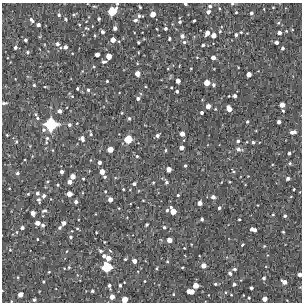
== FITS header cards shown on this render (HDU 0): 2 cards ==
NAXIS1  =                  300 / Width of image
NAXIS2  =                  300 / Height of image

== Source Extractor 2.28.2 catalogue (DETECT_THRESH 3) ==
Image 300 x 300 px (HDU 0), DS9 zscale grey, 1 PNG px = 1 image px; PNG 304 x 304 px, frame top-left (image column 1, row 300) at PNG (2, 3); no overlay
Background 4580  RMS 320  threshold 965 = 3 sigma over >= 5 px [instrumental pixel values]
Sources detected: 210; all 210 listed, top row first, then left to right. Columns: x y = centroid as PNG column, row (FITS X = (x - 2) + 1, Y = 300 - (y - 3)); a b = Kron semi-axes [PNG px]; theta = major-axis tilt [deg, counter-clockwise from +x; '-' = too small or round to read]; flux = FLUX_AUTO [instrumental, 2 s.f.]
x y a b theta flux
117 4 3 3 - 22000
185 4 4 3 - 34000
232 4 4 3 - 24000
94 6 5 3 - 22000
210 6 5 4 - 46000
140 7 3 2 - 25000
273 7 3 2 - 17000
219 8 4 3 - 21000
112 11 8 6 40 440000
208 12 5 5 - 68000
236 12 3 2 - 21000
251 13 4 4 - 41000
153 14 5 5 - 150000
59 15 4 4 - 37000
73 15 6 4 7 29000
139 16 7 4 -12 53000
65 19 5 3 - 30000
99 19 3 3 - 37000
32 20 6 4 -51 62000
135 20 6 4 7 53000
194 21 3 2 - 24000
180 22 3 3 - 35000
278 23 5 5 - 32000
38 25 4 3 - 63000
86 28 6 3 -19 23000
115 28 4 4 - 63000
165 28 4 4 - 40000
157 29 3 2 - 13000
220 31 5 4 - 25000
286 31 4 3 - 18000
102 32 4 3 - 55000
241 32 3 3 - 18000
207 33 5 4 - 100000
279 33 4 4 - 66000
95 35 4 4 - 22000
213 35 4 4 - 120000
236 35 4 4 - 41000
182 36 6 6 - 66000
169 38 3 3 - 32000
25 40 3 3 - 42000
113 40 4 4 - 130000
138 42 3 3 - 25000
184 42 5 4 - 42000
276 42 4 3 - 60000
57 44 5 4 - 60000
203 45 4 3 - 32000
15 47 4 4 - 49000
65 47 4 4 - 66000
283 48 4 4 - 44000
27 52 5 4 - 36000
97 54 4 4 - 94000
109 56 5 4 - 160000
213 57 4 4 - 92000
104 62 6 4 5 43000
94 67 5 3 - 19000
191 68 3 2 - 15000
137 74 5 4 - 140000
249 74 4 4 - 120000
107 81 3 3 - 25000
178 81 4 4 - 96000
207 83 5 5 - 180000
34 85 3 3 - 25000
213 85 4 4 - 39000
45 87 4 3 - 18000
171 87 3 2 - 19000
77 88 3 3 - 30000
88 90 4 3 - 36000
177 91 3 3 - 34000
72 96 5 4 - 21000
229 96 3 2 - 15000
235 96 4 3 - 55000
138 99 5 4 - 49000
4 103 6 3 4 40000
282 105 5 4 - 130000
208 106 4 4 - 100000
229 108 6 4 -53 170000
215 109 3 3 - 18000
59 111 5 4 - 73000
283 111 4 3 - 25000
202 112 3 3 - 44000
122 113 3 3 - 16000
36 114 3 3 - 21000
37 118 4 4 - 29000
129 118 4 3 - 34000
247 121 4 4 - 30000
279 122 4 3 - 59000
51 124 10 10 - 920000
69 125 5 5 - 46000
44 130 5 5 - 44000
293 132 7 4 7 100000
91 134 6 3 -71 34000
182 134 5 5 - 120000
7 135 3 2 - 18000
157 135 4 4 - 53000
47 138 7 5 74 60000
82 138 6 5 - 85000
128 139 7 6 - 340000
16 141 4 3 - 28000
238 141 4 4 - 44000
253 142 4 4 - 35000
181 148 4 4 - 87000
110 149 5 4 - 170000
239 149 7 5 -9 77000
53 150 4 3 - 17000
165 150 4 4 - 27000
289 153 3 3 - 37000
137 156 3 3 - 26000
25 160 2 2 - 15000
91 160 4 2 - 13000
99 162 3 3 - 56000
290 163 4 3 - 28000
185 166 3 3 - 29000
169 169 4 4 - 120000
233 171 5 4 - 27000
62 172 4 3 - 65000
102 172 5 4 - 130000
17 173 5 4 - 38000
73 176 4 4 - 120000
105 177 4 4 - 34000
288 178 4 4 - 54000
83 179 3 3 - 21000
47 181 4 3 - 23000
69 182 4 4 - 94000
153 182 3 3 - 19000
166 182 6 4 -56 40000
229 182 3 2 - 15000
134 184 4 4 - 46000
58 185 3 3 - 21000
9 188 3 2 - 14000
123 189 3 2 - 19000
294 189 3 2 - 21000
105 191 3 2 - 18000
37 193 5 4 - 50000
28 194 4 3 - 21000
69 194 5 4 - 140000
178 195 3 3 - 23000
44 196 5 4 - 55000
291 196 4 3 - 14000
213 197 5 5 - 66000
110 199 4 4 - 100000
39 200 7 4 -69 38000
143 200 3 2 - 14000
76 202 4 3 - 54000
200 203 4 4 - 95000
219 208 4 4 - 38000
167 210 4 3 - 33000
44 211 7 5 16 50000
173 211 7 5 -64 200000
33 213 4 4 - 97000
273 214 3 3 - 19000
285 216 4 3 - 39000
202 219 3 3 - 39000
239 219 3 2 - 21000
37 223 4 4 - 110000
64 223 4 4 - 78000
43 225 3 3 - 43000
146 225 3 3 - 31000
164 227 4 3 - 33000
22 228 4 3 - 55000
59 228 4 4 - 38000
77 228 4 3 - 19000
251 229 4 3 - 50000
255 230 4 3 - 59000
17 232 4 3 - 20000
96 232 3 2 - 16000
283 232 3 2 - 20000
71 237 4 4 - 33000
37 239 3 2 - 18000
169 240 5 4 - 130000
104 242 3 2 - 16000
242 245 4 2 - 27000
264 246 4 2 - 17000
10 250 4 4 - 18000
67 251 4 2 - 13000
100 251 5 3 - 38000
104 256 4 4 - 50000
108 258 5 5 - 130000
125 259 3 3 - 25000
134 261 4 4 - 89000
167 261 4 3 - 20000
203 265 5 5 - 120000
69 267 4 4 - 22000
107 267 8 7 - 550000
182 267 3 2 - 19000
157 268 5 3 - 21000
235 269 5 4 - 40000
49 272 3 2 - 18000
230 273 6 4 -59 43000
300 275 4 3 - 79000
264 278 4 4 - 39000
144 281 3 2 - 16000
43 282 3 2 - 21000
124 282 3 2 - 12000
284 282 5 4 - 96000
215 284 4 3 - 28000
234 284 3 3 - 42000
120 285 3 3 - 34000
196 285 5 5 - 160000
109 286 6 4 -79 48000
251 288 3 3 - 43000
92 291 4 3 - 33000
190 291 7 4 -5 210000
20 294 5 4 - 120000
173 294 3 3 - 20000
231 295 3 2 - 14000
112 297 5 5 - 100000
249 298 3 3 - 22000
125 299 5 5 - 200000
264 299 4 4 - 100000
34 300 3 3 - 35000
At the frame edge (FLAGS 8, measured only in part): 6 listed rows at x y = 117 4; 185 4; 232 4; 4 103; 300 275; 125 299

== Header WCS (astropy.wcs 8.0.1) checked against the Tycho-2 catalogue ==
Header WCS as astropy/WCSLIB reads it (CRVAL/CRPIX/CD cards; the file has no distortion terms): RA---TAN/DEC--TAN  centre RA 10:47:33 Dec -58:43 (161.89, -58.71 deg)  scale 1.7 arcsec/px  FOV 8.5' x 8.5'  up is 0 deg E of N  parity normal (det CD < 0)
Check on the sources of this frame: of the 60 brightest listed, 4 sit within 2.1 arcsec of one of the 6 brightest Tycho-2 stars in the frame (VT <= 12.06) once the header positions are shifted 0.63 arcsec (0.58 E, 0.25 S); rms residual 0.70 arcsec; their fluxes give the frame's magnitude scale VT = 24.97 - 2.5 log10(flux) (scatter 0.19 mag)
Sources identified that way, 4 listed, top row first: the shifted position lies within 2.1 arcsec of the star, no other Tycho-2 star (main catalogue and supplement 1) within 4.2 arcsec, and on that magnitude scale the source's flux lands within +1.5 / -3 mag of the star's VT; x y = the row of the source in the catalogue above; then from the Tycho-2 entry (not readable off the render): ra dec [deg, ICRS J2000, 3 dp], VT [Tycho-2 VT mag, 2 dp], TYC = Tycho-2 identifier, HIP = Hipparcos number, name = IAU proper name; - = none
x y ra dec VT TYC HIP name
112 11 161.923 -58.645 11.05 8626-1200-1 - -
51 124 161.978 -58.699 8.96 8626-117-1 - -
128 139 161.908 -58.706 11.32 8626-1189-1 - -
107 267 161.928 -58.766 10.44 8626-573-1 - -